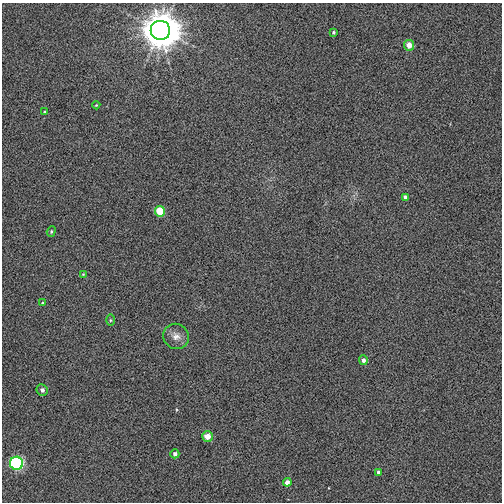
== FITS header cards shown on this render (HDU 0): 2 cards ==
NAXIS1  =                  500
NAXIS2  =                  500

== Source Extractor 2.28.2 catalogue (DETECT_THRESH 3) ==
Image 500 x 500 px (HDU 0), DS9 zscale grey, 1 PNG px = 1 image px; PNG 504 x 504 px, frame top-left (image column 1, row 500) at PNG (2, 3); each listed source drawn as its Kron ellipse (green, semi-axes under 4 px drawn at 4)
Background 0.00417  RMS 0.035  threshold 0.106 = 3 sigma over >= 5 px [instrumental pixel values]
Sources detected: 19; all 19 listed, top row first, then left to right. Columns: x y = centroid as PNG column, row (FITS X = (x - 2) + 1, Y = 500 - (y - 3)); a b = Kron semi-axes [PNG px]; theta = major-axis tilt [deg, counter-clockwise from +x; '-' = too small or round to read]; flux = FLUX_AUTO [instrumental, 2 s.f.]
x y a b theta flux
160 30 10 9 - 8800
333 32 4 3 - 3.2
409 45 5 5 - 20
96 105 4 2 - 2
45 112 3 3 - 2.3
405 197 4 4 - 7.4
160 211 5 5 - 55
51 231 5 4 - 3
83 274 4 4 - 2.1
43 303 4 3 - 2.4
110 320 5 3 - 2.9
176 336 13 12 - 19
363 360 5 4 - 7.8
42 390 6 5 - 7.5
207 436 5 5 - 27
175 454 4 4 - 7.3
16 463 6 6 - 270
378 472 3 3 - 4.3
287 482 4 4 - 12